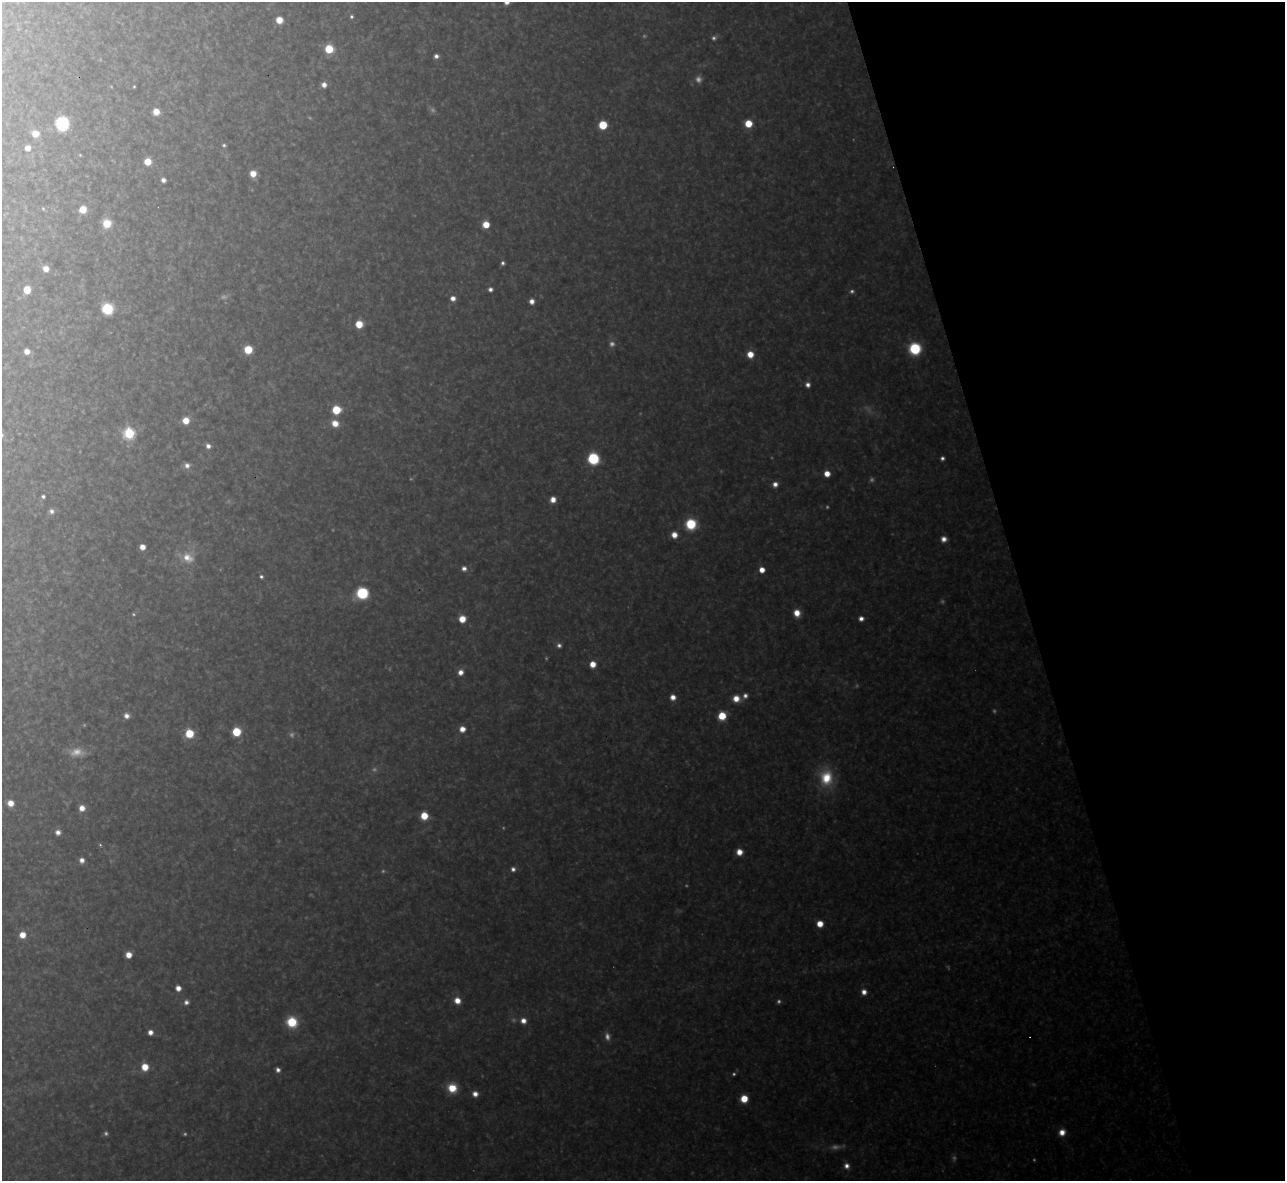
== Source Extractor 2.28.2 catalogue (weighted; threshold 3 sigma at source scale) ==
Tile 12 of 4 x 4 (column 4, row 3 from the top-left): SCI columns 3851-5133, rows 1320-2498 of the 5133 x 5115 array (HDU 1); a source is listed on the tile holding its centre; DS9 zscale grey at full resolution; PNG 1287 x 1183 px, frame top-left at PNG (2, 2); no overlay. Shown black and unused: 21% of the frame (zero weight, under 3 of 4 exposures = <1% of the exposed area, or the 3 px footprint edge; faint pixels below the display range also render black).
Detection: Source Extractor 2.28.2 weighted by HDU 2 'WHT'; one run over the whole footprint, this tile lists its part. Background 0.317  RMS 0.019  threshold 0.0876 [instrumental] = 3 sigma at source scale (4.5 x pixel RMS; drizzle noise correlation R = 1.50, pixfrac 1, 0.05/0.05 arcsec/px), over >= 5 px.
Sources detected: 135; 36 too faint to see at this stretch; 2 cosmic-ray / hot-pixel residue — not listed; the other 97 listed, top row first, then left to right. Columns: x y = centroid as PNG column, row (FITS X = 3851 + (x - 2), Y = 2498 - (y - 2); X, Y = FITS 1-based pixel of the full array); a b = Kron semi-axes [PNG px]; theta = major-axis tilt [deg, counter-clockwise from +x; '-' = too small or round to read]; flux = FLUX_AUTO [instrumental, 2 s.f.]
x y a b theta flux
507 2 6 5 - 16
351 16 5 4 - 4.4
279 20 6 6 - 32
329 49 7 6 - 68
436 56 5 4 - 8.6
324 85 6 5 - 13
134 87 3 2 - 2.2
156 111 6 5 - 29
748 123 6 6 - 49
62 124 7 7 - 330
603 125 6 6 - 73
35 134 6 6 - 35
224 145 5 4 - 3.9
28 148 5 5 - 20
80 155 3 3 - 2
148 162 6 6 - 35
253 174 6 6 - 27
163 180 5 4 - 10
43 209 6 4 -63 2.5
83 209 6 6 - 39
107 223 8 7 - 47
486 224 6 6 - 37
503 263 4 4 - 5.5
46 269 6 6 - 20
490 289 4 4 - 8.4
27 290 6 5 - 41
453 298 5 5 - 15
532 301 5 5 - 15
107 308 8 7 - 130
359 324 6 5 - 51
915 349 8 8 - 160
248 350 6 6 - 64
27 351 5 5 - 19
750 354 6 6 - 32
808 385 6 6 - 11
336 410 6 6 - 71
186 420 7 6 - 31
335 423 8 7 - 28
129 433 6 6 - 250
208 446 6 6 - 11
942 458 4 4 - 6.6
593 459 9 8 - 120
187 465 7 7 - 13
827 474 5 5 - 26
775 484 6 6 - 13
43 496 4 4 - 5.1
553 500 6 5 - 19
51 511 7 7 - 9.2
691 524 10 10 - 87
674 535 6 6 - 23
944 539 6 6 - 14
142 547 5 5 - 18
188 557 19 17 -12 44
464 568 6 6 - 10
762 570 5 4 - 26
261 577 4 3 - 4.9
362 593 9 9 - 120
797 613 7 6 - 26
861 618 5 5 - 11
462 619 6 6 - 37
559 645 6 6 - 7.6
593 664 6 5 - 28
460 672 7 6 - 15
745 696 7 6 - 9.3
673 697 6 6 - 18
736 699 7 7 - 27
127 716 6 6 - 12
722 716 6 6 - 63
462 729 6 5 - 21
236 732 6 6 - 92
189 733 6 6 - 74
826 778 22 16 -87 80
10 803 6 6 - 26
82 808 6 6 - 20
424 816 6 6 - 50
58 832 6 6 - 12
100 845 4 4 - 3.3
739 852 6 6 - 24
82 860 5 5 - 13
513 869 6 6 - 8.5
820 924 6 5 - 31
22 935 6 6 - 29
129 955 5 5 - 23
178 988 5 5 - 17
864 992 6 6 - 15
457 1001 7 6 - 25
186 1002 7 6 - 9.2
523 1021 7 7 - 16
292 1022 9 8 - 87
150 1032 5 5 - 13
145 1067 7 6 - 39
278 1070 5 4 - 8.6
452 1088 8 8 - 57
475 1094 6 6 - 15
744 1099 6 6 - 45
1062 1132 8 7 - 22
847 1166 7 6 - 12
Isophote crosses this tile's border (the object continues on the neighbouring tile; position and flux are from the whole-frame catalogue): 1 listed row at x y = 507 2